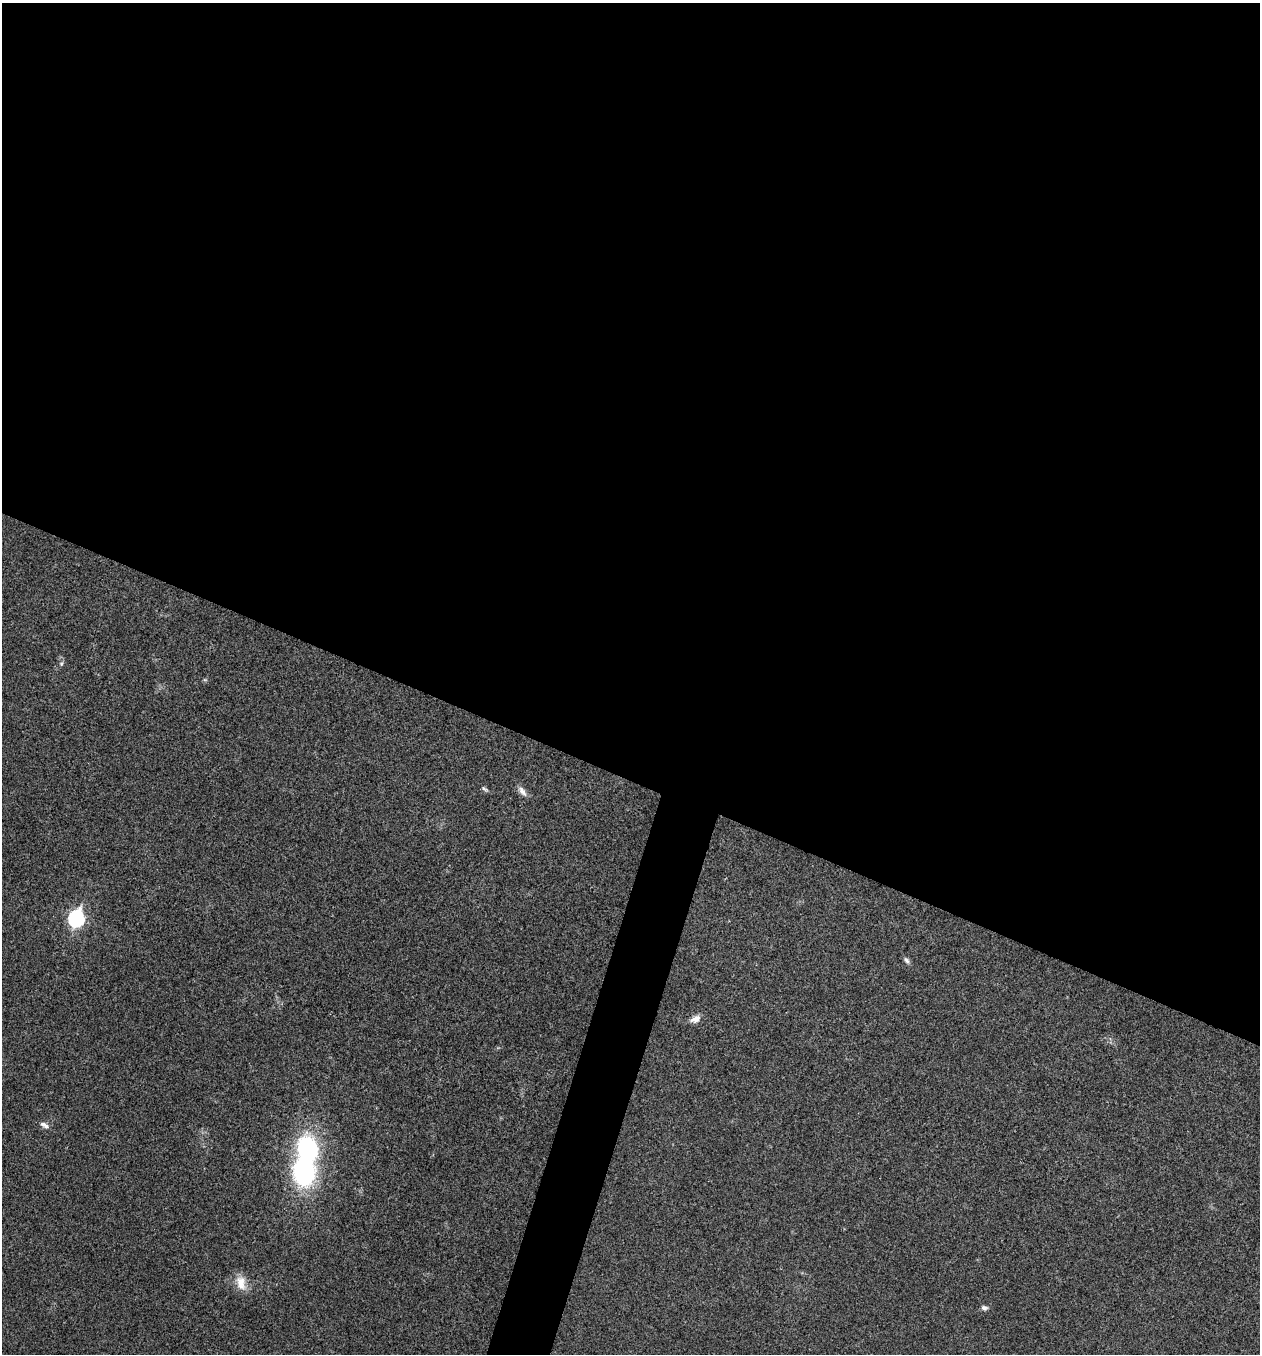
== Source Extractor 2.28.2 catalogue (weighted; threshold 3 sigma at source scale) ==
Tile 3 of 4 x 4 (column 3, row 1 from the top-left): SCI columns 2650-3907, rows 4062-5413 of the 5432 x 5416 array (HDU 1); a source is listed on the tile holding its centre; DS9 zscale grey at full resolution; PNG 1262 x 1356 px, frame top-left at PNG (2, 3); no overlay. Shown black and unused: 59% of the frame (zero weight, under 3 of 4 exposures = <1% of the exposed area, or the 3 px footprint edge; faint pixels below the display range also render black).
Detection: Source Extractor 2.28.2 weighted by HDU 2 'WHT'; one run over the whole footprint, this tile lists its part. Background 0.0239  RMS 0.0041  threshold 0.0185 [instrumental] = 3 sigma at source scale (4.5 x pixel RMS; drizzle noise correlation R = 1.50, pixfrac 1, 0.05/0.05 arcsec/px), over >= 5 px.
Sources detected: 11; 1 inside a brighter listed object's ellipse — not listed separately; the other 10 listed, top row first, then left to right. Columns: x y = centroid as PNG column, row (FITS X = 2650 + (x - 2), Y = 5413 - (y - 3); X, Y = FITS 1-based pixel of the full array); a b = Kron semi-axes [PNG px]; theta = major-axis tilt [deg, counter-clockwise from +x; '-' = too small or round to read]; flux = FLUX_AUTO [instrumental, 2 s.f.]
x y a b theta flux
61 663 7 5 55 0.77
484 789 10 5 -32 0.93
522 791 15 7 -55 2.4
76 919 8 7 - 83
906 960 11 6 -53 1.2
695 1019 14 7 23 3
45 1125 13 6 -31 1.9
303 1172 26 20 -86 54
241 1283 21 13 -77 5.7
984 1308 8 6 -10 1.2